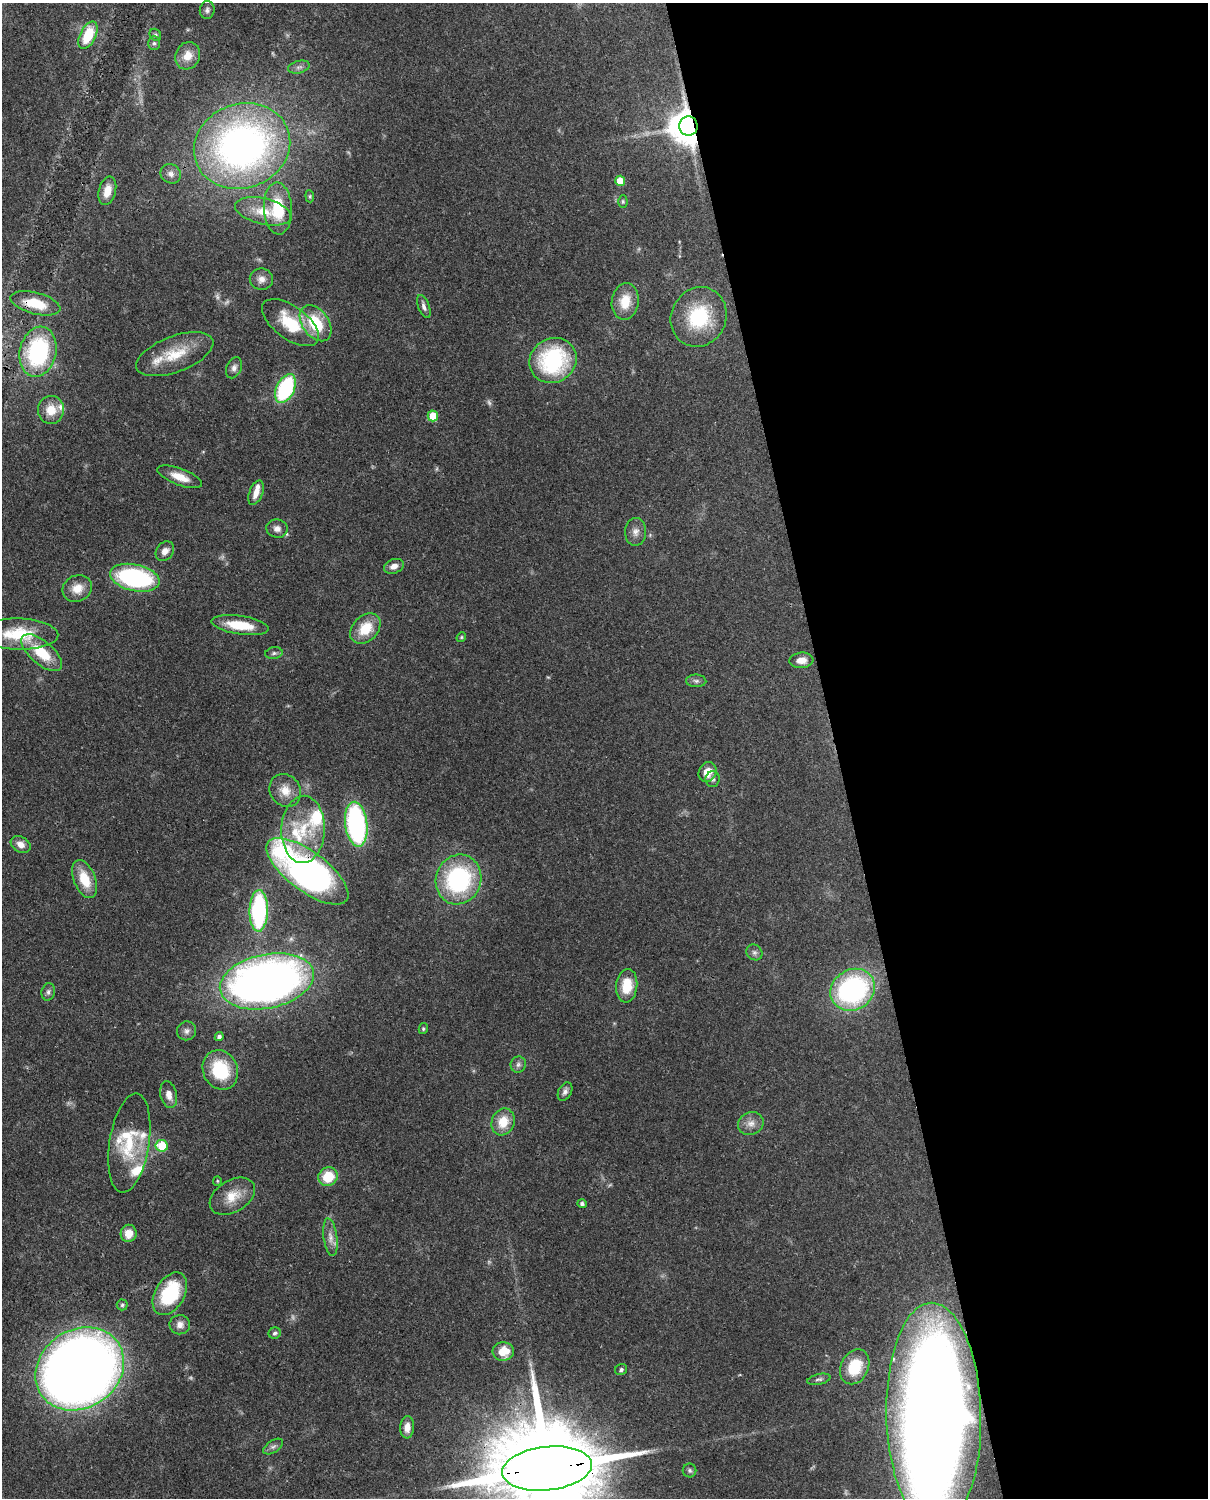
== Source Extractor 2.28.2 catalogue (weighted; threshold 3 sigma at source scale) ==
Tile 8 of 4 x 3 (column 4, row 2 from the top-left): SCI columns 3713-4918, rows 1658-3153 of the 5007 x 4916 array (HDU 1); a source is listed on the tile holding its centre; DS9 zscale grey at full resolution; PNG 1210 x 1500 px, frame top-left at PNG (2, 3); each listed source drawn as its Kron ellipse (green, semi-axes under 4 px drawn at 4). Shown black and unused: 31% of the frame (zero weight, under 3 of 4 exposures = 7% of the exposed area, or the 3 px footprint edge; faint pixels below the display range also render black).
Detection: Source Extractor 2.28.2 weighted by HDU 2 'WHT'; one run over the whole footprint, this tile lists its part. Background 0.126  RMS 0.0044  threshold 0.02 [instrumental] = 3 sigma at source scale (4.5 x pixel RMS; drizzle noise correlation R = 1.50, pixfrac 1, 0.05/0.05 arcsec/px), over >= 5 px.
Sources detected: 110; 7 too faint to see at this stretch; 2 inside a brighter object's white glare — neither listed nor drawn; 10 inside a brighter listed object's ellipse — not listed separately; the other 91 listed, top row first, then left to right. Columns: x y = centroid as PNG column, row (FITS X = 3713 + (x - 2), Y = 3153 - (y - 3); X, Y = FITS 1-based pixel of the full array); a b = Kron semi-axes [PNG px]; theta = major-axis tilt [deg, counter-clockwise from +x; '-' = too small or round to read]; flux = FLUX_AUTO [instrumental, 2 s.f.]
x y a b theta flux
207 10 9 7 83 1.4
88 35 15 8 64 15
155 35 6 5 - 0.76
154 43 7 6 - 0.99
188 56 14 12 63 6.2
299 67 11 6 15 1.7
688 126 9 9 - 1100
242 146 49 42 20 200
171 174 10 9 - 2.4
620 181 5 5 - 11
107 191 14 8 75 6.3
310 196 6 4 -84 0.6
623 201 6 4 -89 0.69
278 209 26 14 -87 17
263 211 28 13 -13 9.9
261 279 11 10 - 3.3
625 301 18 13 82 10
35 303 25 10 -15 13
424 307 12 5 -69 1.9
699 317 30 27 63 27
290 323 33 16 -36 19
316 323 20 13 -54 19
38 352 25 18 77 52
175 354 41 18 21 16
553 360 24 22 30 46
234 368 11 7 66 2
285 388 15 9 64 47
51 410 14 13 - 7.2
433 416 5 5 - 11
180 477 23 8 -21 6.6
256 493 13 6 68 3.7
277 529 10 9 - 2.5
635 532 14 10 88 3.1
165 551 10 8 53 3
394 566 10 7 20 2.9
135 578 25 13 -12 63
77 588 15 13 26 5.8
240 625 29 9 -8 13
365 629 17 12 45 12
18 634 40 15 -1 19
461 637 5 4 - 0.56
42 653 25 11 -41 15
274 653 9 5 10 1.2
801 660 12 7 4 4
696 681 10 6 -1 1.4
708 772 10 8 60 6.2
713 779 8 7 - 1.3
285 791 17 15 -54 6.9
356 824 22 11 -83 84
303 829 34 21 88 23
21 845 10 7 -30 3.5
307 871 49 19 -37 180
85 879 20 11 -68 12
458 879 25 22 70 56
259 911 21 9 88 59
754 952 8 7 - 1.5
267 981 48 27 12 310
627 986 17 10 84 11
853 990 23 20 32 79
48 992 9 7 80 1.5
423 1029 5 4 - 0.71
187 1031 10 9 - 2
219 1037 4 4 - 1.4
518 1064 8 8 - 1.5
220 1070 20 17 -65 24
565 1092 10 6 61 1.7
169 1095 14 8 -77 3.9
503 1122 14 11 69 8.6
751 1123 13 11 22 3.6
129 1143 50 20 81 23
162 1146 6 5 - 14
328 1176 10 9 - 13
217 1181 5 4 - 0.48
232 1196 24 16 31 9
582 1204 5 4 - 0.99
129 1233 8 8 - 6.1
330 1237 19 7 -82 3.5
170 1294 23 14 59 29
122 1305 5 5 - 0.76
180 1325 10 9 - 2.9
275 1333 6 5 - 1.1
503 1351 10 9 - 9.8
855 1367 18 14 65 18
80 1369 46 39 34 720
621 1370 6 5 - 0.93
819 1379 12 5 12 1.3
934 1415 112 47 -89 780
407 1427 11 7 85 3.6
273 1447 11 6 33 1.5
547 1468 45 22 6 14000
690 1470 7 7 - 1
Overlapping masked pixels (flux is a lower limit): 6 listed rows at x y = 688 126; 35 303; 38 352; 307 871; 934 1415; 547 1468
Isophote crosses this tile's border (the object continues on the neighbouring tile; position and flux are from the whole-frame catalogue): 1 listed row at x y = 547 1468